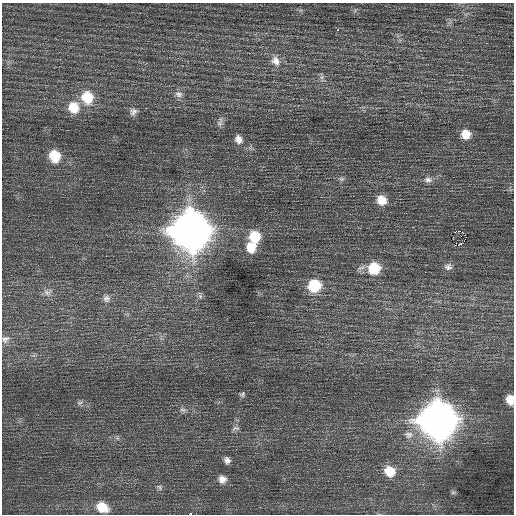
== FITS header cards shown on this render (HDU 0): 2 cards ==
NAXIS1  =                  512 / Axis length
NAXIS2  =                  512 / Axis length

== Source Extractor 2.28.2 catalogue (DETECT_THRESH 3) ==
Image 512 x 512 px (HDU 0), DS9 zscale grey, 1 PNG px = 1 image px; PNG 516 x 516 px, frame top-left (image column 1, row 512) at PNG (2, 3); no overlay
Background 0.377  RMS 0.74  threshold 2.22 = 3 sigma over >= 5 px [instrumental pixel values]
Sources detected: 43; all 43 listed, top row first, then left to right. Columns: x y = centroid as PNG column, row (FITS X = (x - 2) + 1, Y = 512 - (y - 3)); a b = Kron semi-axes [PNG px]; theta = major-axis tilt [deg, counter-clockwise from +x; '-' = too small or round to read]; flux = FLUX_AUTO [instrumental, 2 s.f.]
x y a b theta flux
338 30 3 2 - 570
275 61 15 12 -56 470
322 77 7 5 90 120
179 94 11 8 -17 250
87 97 15 14 - 1300
73 107 14 13 - 960
133 112 10 9 - 220
220 122 13 6 74 190
466 134 10 10 - 600
238 139 11 9 -60 310
54 156 12 10 -71 1300
341 179 8 5 -19 110
428 180 11 8 0 240
381 200 10 10 - 690
190 230 16 15 - 110000
459 231 4 2 - 180
465 235 5 2 - 87
255 237 12 11 - 1400
458 245 4 2 - 510
251 247 12 10 89 920
106 256 2 2 - 140
448 267 10 8 4 190
374 268 13 12 - 1400
314 286 13 12 - 1800
47 292 10 7 -26 210
9 295 2 2 - 26
200 296 7 5 -47 110
106 298 10 9 - 210
5 339 11 8 34 210
243 393 4 3 - 210
510 399 8 6 -77 530
80 403 7 6 - 110
183 410 9 6 -18 140
438 420 16 15 - 92000
236 428 11 6 0 140
408 435 12 10 0 370
227 460 8 7 - 210
390 471 12 10 -34 890
222 479 9 9 - 330
159 487 8 5 -61 120
453 492 7 5 -11 95
102 507 13 10 -29 890
191 514 3 2 - 2700
At the frame edge (FLAGS 8, measured only in part): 2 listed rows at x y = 510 399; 191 514